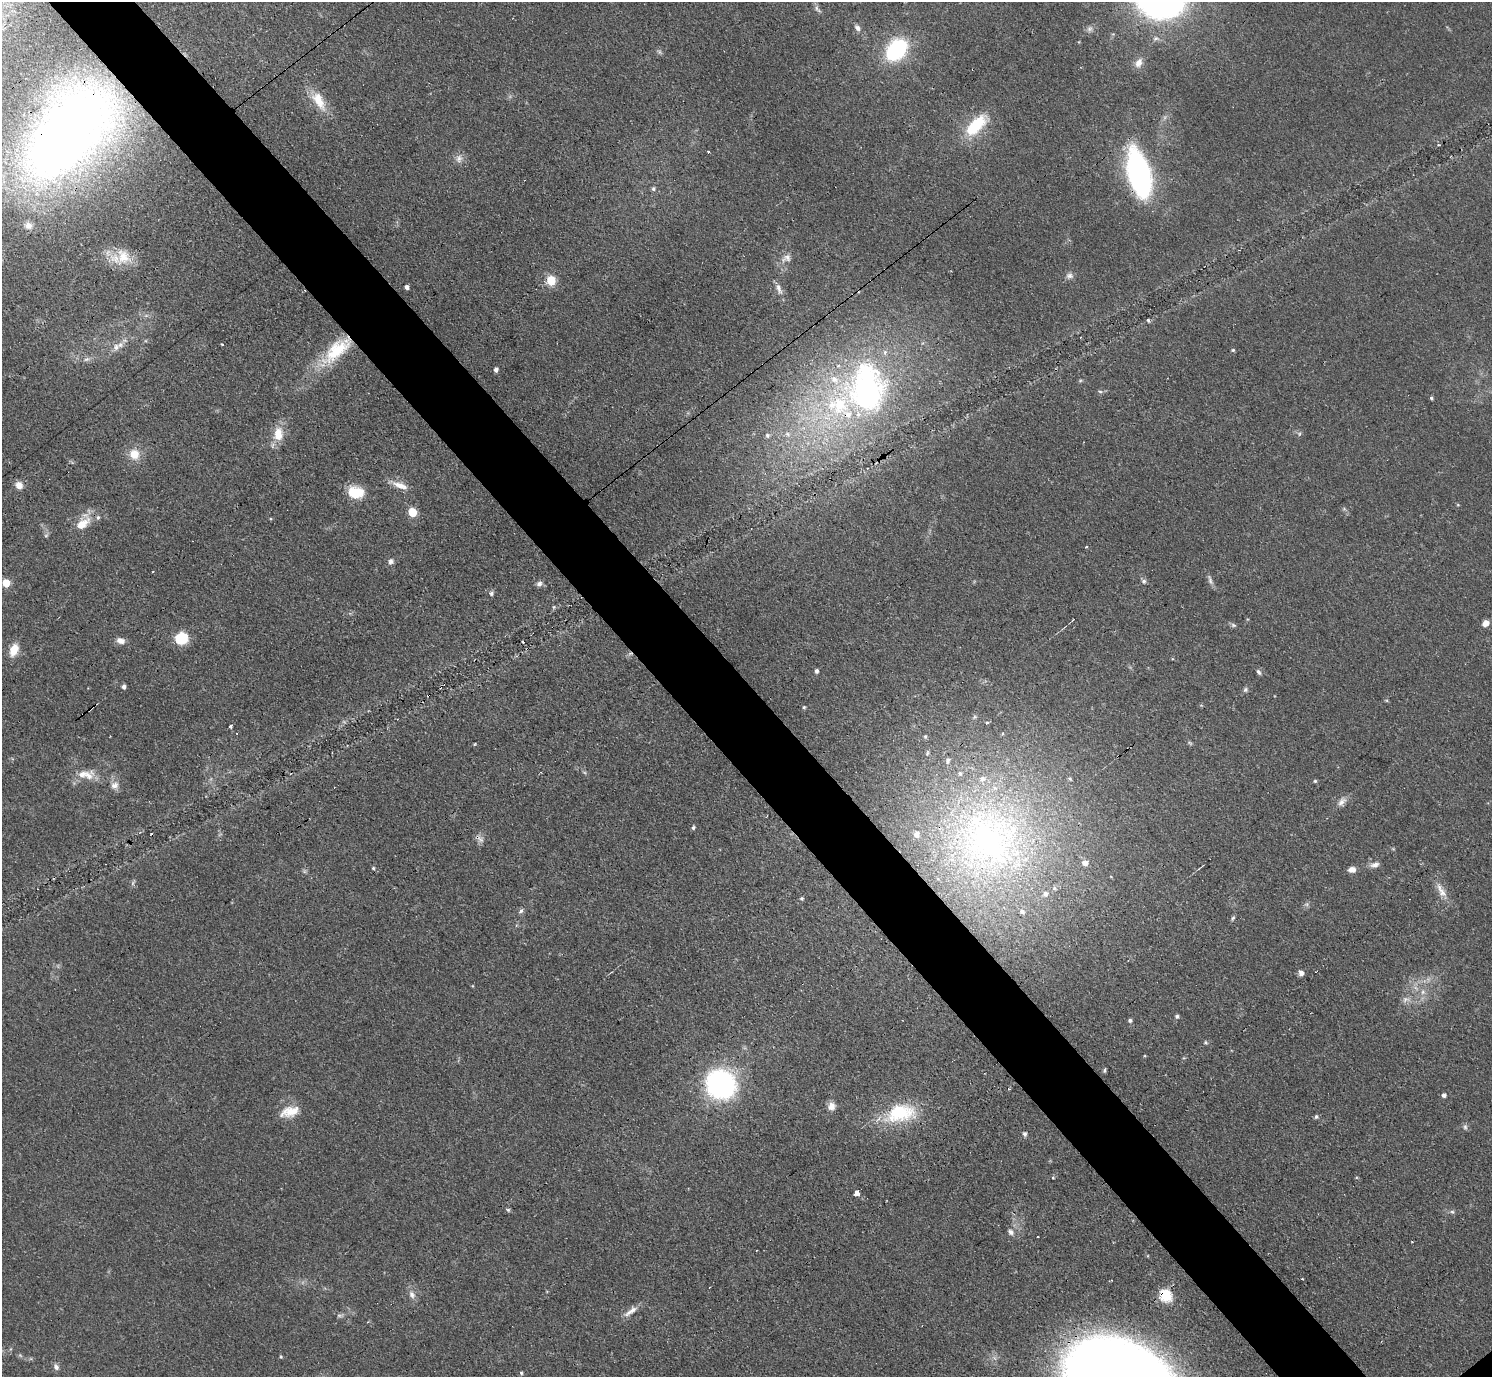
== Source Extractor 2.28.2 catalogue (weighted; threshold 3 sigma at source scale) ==
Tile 11 of 4 x 4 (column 3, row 3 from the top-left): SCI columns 3042-4531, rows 1707-3081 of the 6126 x 6131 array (HDU 1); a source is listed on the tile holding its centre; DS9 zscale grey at full resolution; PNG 1494 x 1379 px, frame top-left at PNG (2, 2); no overlay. Shown black and unused: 6% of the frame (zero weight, under 3 of 4 exposures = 1% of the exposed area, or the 3 px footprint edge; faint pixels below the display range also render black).
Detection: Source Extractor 2.28.2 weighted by HDU 2 'WHT'; one run over the whole footprint, this tile lists its part. Background 0.0708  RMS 0.006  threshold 0.0268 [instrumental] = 3 sigma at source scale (4.5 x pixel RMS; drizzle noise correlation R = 1.50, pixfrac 1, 0.05/0.05 arcsec/px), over >= 5 px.
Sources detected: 133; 3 too faint to see at this stretch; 2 inside a brighter object's white glare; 7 cosmic-ray / hot-pixel residue — not listed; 7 inside a brighter listed object's ellipse — not listed separately; the other 114 listed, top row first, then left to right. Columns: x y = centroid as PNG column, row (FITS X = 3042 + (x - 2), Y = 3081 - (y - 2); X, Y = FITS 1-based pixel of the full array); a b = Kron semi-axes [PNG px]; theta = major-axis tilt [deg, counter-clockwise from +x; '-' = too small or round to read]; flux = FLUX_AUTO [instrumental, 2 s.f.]
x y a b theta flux
817 9 13 5 -49 1.9
857 28 10 6 -50 2.6
897 50 18 13 50 72
659 52 7 5 -59 1.2
1139 63 13 9 63 4.4
319 101 28 13 -62 13
976 125 33 15 44 27
70 128 102 60 39 500
708 152 3 3 - 1.7
459 159 12 9 88 3.7
1139 174 41 17 -76 170
653 189 5 5 - 1.3
28 225 10 9 - 3.5
123 256 22 17 -58 14
786 258 15 10 30 4.6
1069 276 10 7 -3 2.3
551 280 5 5 - 33
407 287 4 4 - 2.1
779 288 16 6 -71 3.6
1148 320 5 3 - 0.75
222 345 3 3 - 1.5
116 347 11 9 67 4.3
337 350 45 18 43 34
1233 350 4 4 - 0.87
86 359 8 5 19 1.6
496 369 5 4 - 1.9
1080 381 6 4 19 0.75
867 389 61 42 -88 160
1100 392 6 4 -3 0.97
1431 398 4 4 - 0.96
278 434 19 13 86 11
788 434 8 5 -28 1.7
1299 434 6 5 - 1.2
767 435 6 5 - 1.2
134 454 13 11 -65 9.2
19 485 9 8 - 4.6
400 485 23 8 -22 6.7
355 492 18 13 -10 15
1458 505 5 3 - 0.53
412 512 5 5 - 29
82 523 22 12 49 12
46 535 6 4 19 0.89
391 561 8 7 - 2.1
1210 580 14 5 -76 2.1
1144 581 7 6 - 1.5
6 583 5 5 - 16
539 584 8 7 - 2.1
491 594 6 6 - 1.3
554 607 5 5 - 0.85
1485 623 8 6 37 3.7
1233 625 7 5 -43 1.2
181 638 12 11 - 19
120 641 12 7 -23 3.6
14 650 14 9 68 8.8
630 654 6 4 20 1.2
816 671 5 4 - 1.6
1259 672 8 4 -53 1.3
124 687 5 4 - 1.7
1245 690 7 6 - 1.4
804 707 5 4 - 0.83
987 723 3 3 - 12
231 726 3 3 - 5.1
925 736 5 4 - 0.69
1190 743 7 4 -44 0.96
474 744 4 3 - 0.51
948 760 6 4 86 1.2
960 773 5 4 - 0.82
82 774 26 10 15 7.7
982 779 8 7 - 2.3
1070 779 5 4 - 0.84
1315 781 4 4 - 0.82
115 785 11 10 - 4.1
1342 802 14 8 55 3.6
693 828 5 4 - 1.1
916 834 6 6 - 3.3
986 839 72 52 27 190
1085 863 6 5 - 3.7
1375 865 13 7 13 3
373 868 4 4 - 0.79
1352 869 8 6 6 3.6
304 871 7 4 -72 1
133 883 9 3 61 1.1
1441 890 24 8 -65 6.5
1045 894 5 5 - 1.8
802 898 5 5 - 0.89
521 911 7 5 45 1.6
1022 911 6 5 - 1.5
1233 918 7 4 59 1.1
1301 973 6 6 - 2.7
1423 992 7 6 - 2.1
1406 999 11 7 13 3
1177 1016 5 4 - 1.3
1130 1020 5 4 - 1.4
1104 1070 7 4 80 0.91
721 1084 19 17 -36 160
1444 1095 5 4 - 1.8
831 1106 10 9 - 4
290 1112 25 12 18 11
900 1113 42 23 20 35
1316 1117 6 4 73 1.1
1465 1127 7 6 - 1.5
1025 1134 6 5 - 1.6
1053 1178 4 3 - 0.5
857 1193 5 4 - 24
508 1210 6 4 0 0.89
1452 1212 7 5 -27 1.1
1011 1232 8 7 - 2.4
1038 1237 2 2 - 0.47
412 1294 12 8 -59 3.4
1165 1295 6 6 - 73
632 1310 15 8 41 4.6
281 1357 4 4 - 0.7
56 1367 8 6 -54 2.2
521 1373 5 4 - 0.8
Overlapping masked pixels (flux is a lower limit): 5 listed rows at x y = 70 128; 1139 174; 337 350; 630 654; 1165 1295